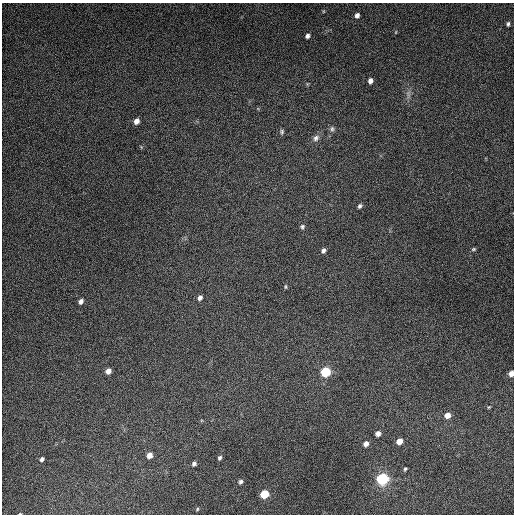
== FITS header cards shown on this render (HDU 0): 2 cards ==
NAXIS1  =                  512
NAXIS2  =                  512

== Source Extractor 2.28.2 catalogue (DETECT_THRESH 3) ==
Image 512 x 512 px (HDU 0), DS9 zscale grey, 1 PNG px = 1 image px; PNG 516 x 516 px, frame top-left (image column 1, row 512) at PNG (2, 3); no overlay
Background 5320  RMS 320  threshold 970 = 3 sigma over >= 5 px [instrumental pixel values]
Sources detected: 35; all 35 listed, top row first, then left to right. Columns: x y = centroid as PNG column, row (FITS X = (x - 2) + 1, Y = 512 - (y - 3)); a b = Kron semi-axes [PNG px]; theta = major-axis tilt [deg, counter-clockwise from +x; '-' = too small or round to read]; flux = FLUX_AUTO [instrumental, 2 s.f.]
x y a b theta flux
357 15 5 5 - 8.0e+04
508 24 5 3 - 3.8e+04
396 32 5 3 - 1.6e+04
307 36 5 4 - 6.6e+04
370 81 5 5 - 9.7e+04
408 94 13 5 88 9.2e+04
136 121 6 5 - 1.3e+05
332 129 8 7 - 5.8e+04
282 132 8 6 85 4.5e+04
316 138 10 8 52 9.9e+04
360 206 6 4 55 4.7e+04
302 227 6 6 - 4.5e+04
474 249 6 4 16 3.1e+04
323 250 6 5 - 6.7e+04
285 287 6 4 85 2.9e+04
200 298 6 5 - 7.6e+04
81 301 6 4 54 8.3e+04
108 371 5 5 - 1.2e+05
326 372 7 7 - 9.1e+05
511 373 6 5 - 1.3e+05
489 407 4 3 - 2.0e+04
447 415 6 6 - 1.6e+05
378 434 5 5 - 1.0e+05
399 441 6 5 - 1.8e+05
366 444 6 5 - 1.0e+05
149 455 6 5 - 1.5e+05
220 458 6 4 67 4.7e+04
42 459 5 4 - 5.6e+04
194 464 5 5 - 5.7e+04
405 469 6 4 66 3.0e+04
382 479 9 8 - 1.4e+06
240 482 6 5 - 5.3e+04
264 494 6 6 - 5.9e+05
197 509 5 4 - 2.4e+04
20 514 4 2 - 1.7e+04
At the frame edge (FLAGS 8, measured only in part): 2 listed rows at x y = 511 373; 20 514